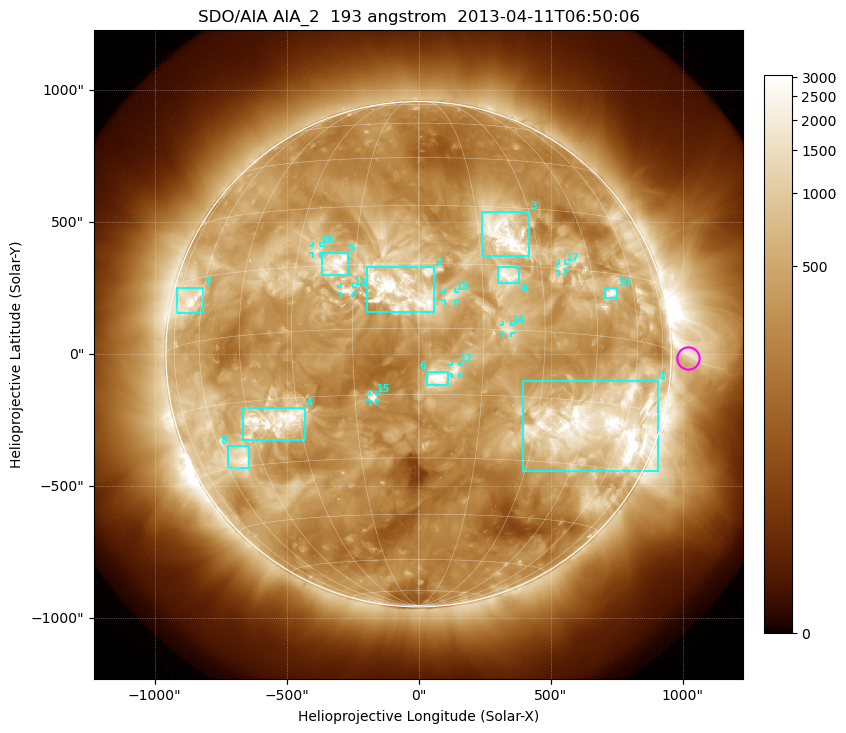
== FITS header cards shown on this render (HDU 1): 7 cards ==
TELESCOP= 'SDO/AIA'
INSTRUME= 'AIA_2'
WAVELNTH=                  193
WAVEUNIT= 'angstrom'
DATE-OBS= '2013-04-11T06:50:06.84'
CTYPE1  = 'HPLN-TAN'
CTYPE2  = 'HPLT-TAN'

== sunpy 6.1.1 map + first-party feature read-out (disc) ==
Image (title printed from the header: SDO/AIA AIA_2  193 angstrom  2013-04-11T06:50:06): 1024 x 1024 px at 2.4 arcsec/px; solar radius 957 arcsec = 399 px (full disc in frame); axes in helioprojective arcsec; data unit not stated in the header (colour bar unlabelled)
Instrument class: DISC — disc imager (sunpy class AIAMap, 193 A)
Bright regions (active regions / flare kernels): reference = the median radial profile (limb darkening/brightening removed); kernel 9 px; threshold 5 sigma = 1031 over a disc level ~376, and >= 1.15x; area >= 12 px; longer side >= 10 px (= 24 arcsec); searched inside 0.97 R_sun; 17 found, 17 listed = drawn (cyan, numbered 1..; 7 of them under ~33 arcsec drawn as corner ticks so the feature stays visible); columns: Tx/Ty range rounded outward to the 5 arcsec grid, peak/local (2 s.f.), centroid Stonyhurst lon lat
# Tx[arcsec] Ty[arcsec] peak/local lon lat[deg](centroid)
1 395..910 -445..-100 13 +51 -20
2 -195..60 155..330 9.6 -4 +9
3 240..420 370..540 12 +21 +23
4 -665..-430 -325..-205 8.4 -37 -20
5 -365..-265 300..385 6.1 -19 +15
6 30..110 -120..-65 10 +4 -11
7 -915..-815 155..250 7.2 -67 +10
8 -725..-640 -435..-345 9.2 -52 -28
9 300..385 270..330 5.9 +21 +13
10 705..750 210..250 9.7 +51 +10
11 -295..-250 230..255 5.4 -17 +9
12 125..155 -75..-40 5 +8 -9
13 95..140 205..235 4.6 +7 +7
14 320..350 80..110 4.3 +21 +0
15 -185..-160 -175..-150 6.1 -11 -16
16 -400..-370 380..410 4.4 -25 +19
17 530..555 315..345 4.4 +36 +15
Off-limb structures (1.02-1.3 R_sun): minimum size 162 px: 3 found; the strongest spans PA ~230..305 deg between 1.02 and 1.3 R_sun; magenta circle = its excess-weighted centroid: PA ~270 deg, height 1.07 R_sun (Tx ~1020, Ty ~-15 arcsec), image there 2.6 x the reference